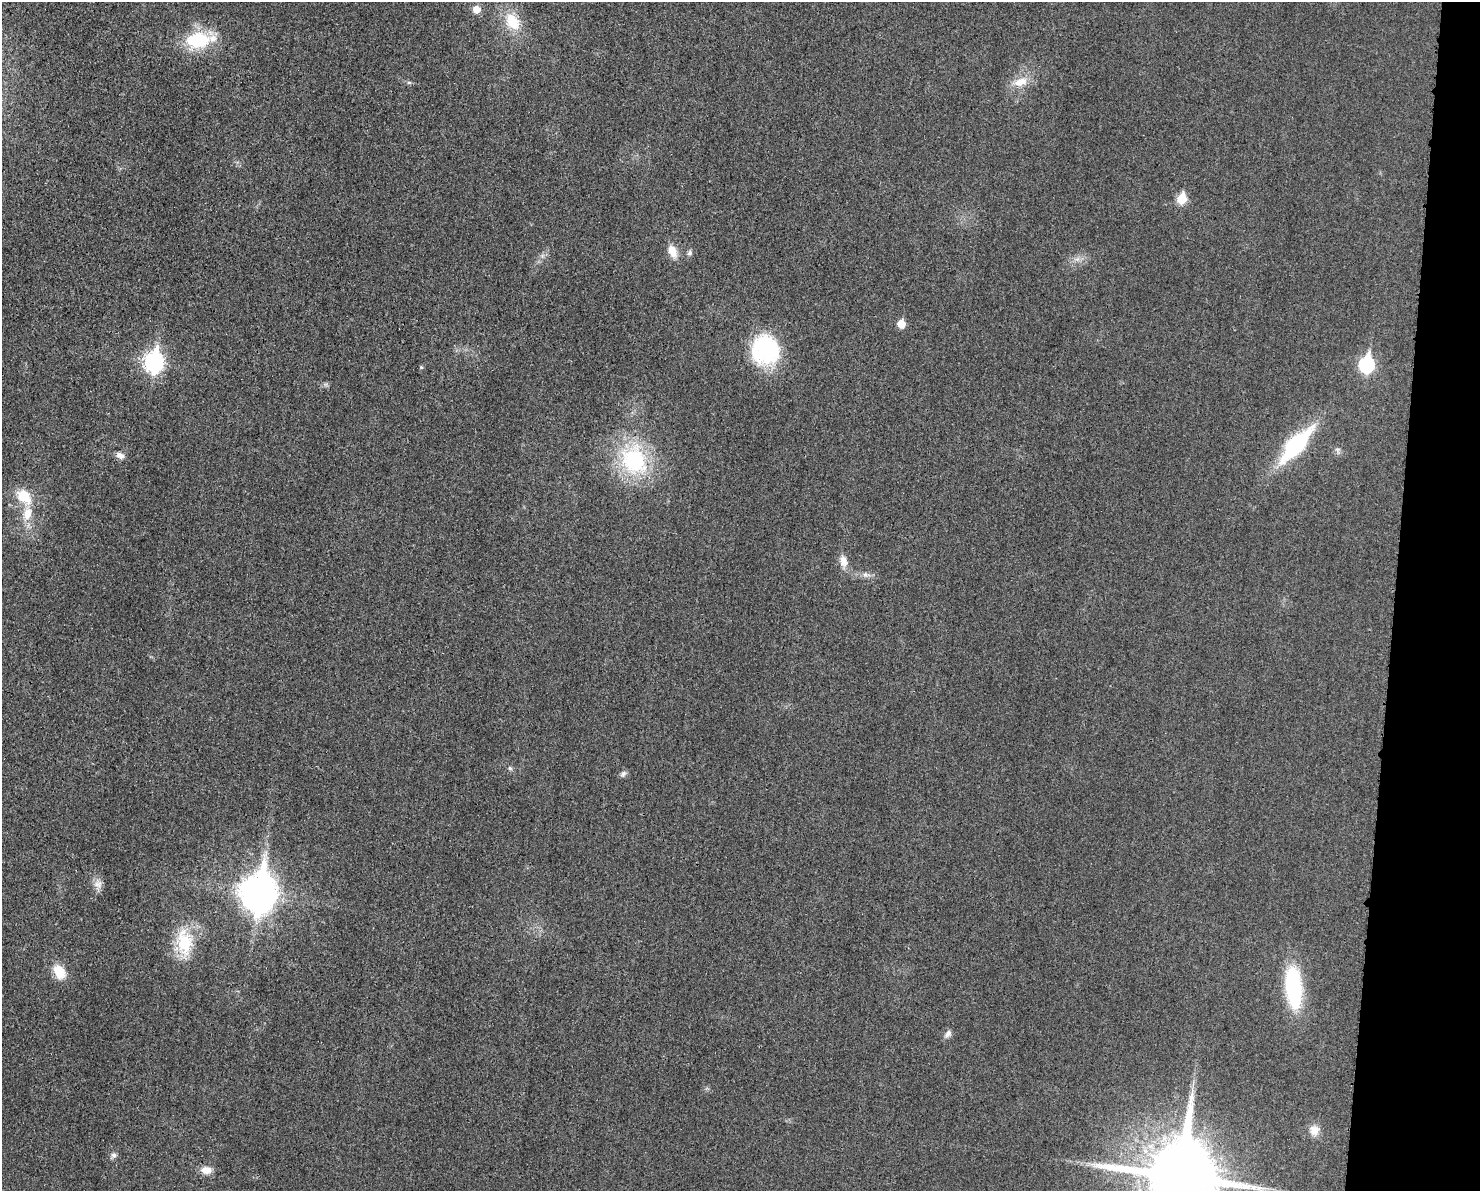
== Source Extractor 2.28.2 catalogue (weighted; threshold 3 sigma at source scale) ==
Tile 6 of 3 x 4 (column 3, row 2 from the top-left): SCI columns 3085-4562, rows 2393-3581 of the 4804 x 4790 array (HDU 1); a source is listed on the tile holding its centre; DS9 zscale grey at full resolution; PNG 1482 x 1193 px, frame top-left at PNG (2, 2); no overlay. Shown black and unused: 6% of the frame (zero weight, under 3 of 4 exposures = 2% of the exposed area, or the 3 px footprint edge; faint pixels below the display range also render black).
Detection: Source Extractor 2.28.2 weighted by HDU 2 'WHT'; one run over the whole footprint, this tile lists its part. Background 0.0257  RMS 0.006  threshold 0.0271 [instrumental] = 3 sigma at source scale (4.5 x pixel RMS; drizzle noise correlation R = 1.50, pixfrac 1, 0.05/0.05 arcsec/px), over >= 5 px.
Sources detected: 35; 1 inside a brighter object's white glare — not listed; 1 inside a brighter listed object's ellipse — not listed separately; the other 33 listed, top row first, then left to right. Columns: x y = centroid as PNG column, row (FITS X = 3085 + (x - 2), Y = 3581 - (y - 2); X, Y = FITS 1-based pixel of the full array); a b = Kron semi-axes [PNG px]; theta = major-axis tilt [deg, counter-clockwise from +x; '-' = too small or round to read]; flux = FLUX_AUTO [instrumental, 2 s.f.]
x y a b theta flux
477 9 6 6 - 9.5
513 22 25 18 -55 18
198 40 23 16 7 37
409 82 6 4 -1 1
1020 82 21 11 17 9.7
1182 199 6 6 - 24
673 251 18 10 -68 7.1
689 253 8 6 68 1.7
1077 259 7 5 43 2
901 324 6 5 - 13
765 350 35 33 -72 53
154 362 10 8 82 230
1367 364 8 7 - 100
1296 445 45 15 48 60
1338 450 10 7 -77 1.9
120 455 10 7 -29 3.2
634 460 36 30 -67 64
24 496 18 13 -47 16
27 514 17 12 78 10
843 561 16 9 -76 5.5
865 575 8 6 -69 1.9
510 768 6 5 - 1.1
623 774 10 6 51 1.7
98 884 12 11 - 4.2
257 896 12 10 -49 690
184 942 38 22 -84 27
59 972 15 11 -59 13
1293 987 41 16 -85 62
948 1034 12 7 54 2.7
1314 1130 13 12 - 5.9
114 1155 8 8 - 2.1
206 1170 12 9 -4 6
1180 1176 21 20 - 7600
Overlapping masked pixels (flux is a lower limit): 1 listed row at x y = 1180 1176
Isophote crosses this tile's border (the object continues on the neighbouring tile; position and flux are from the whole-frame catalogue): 1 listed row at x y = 1180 1176
Unlisted compact peaks at least as high as the median listed source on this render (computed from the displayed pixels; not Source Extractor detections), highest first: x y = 421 367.